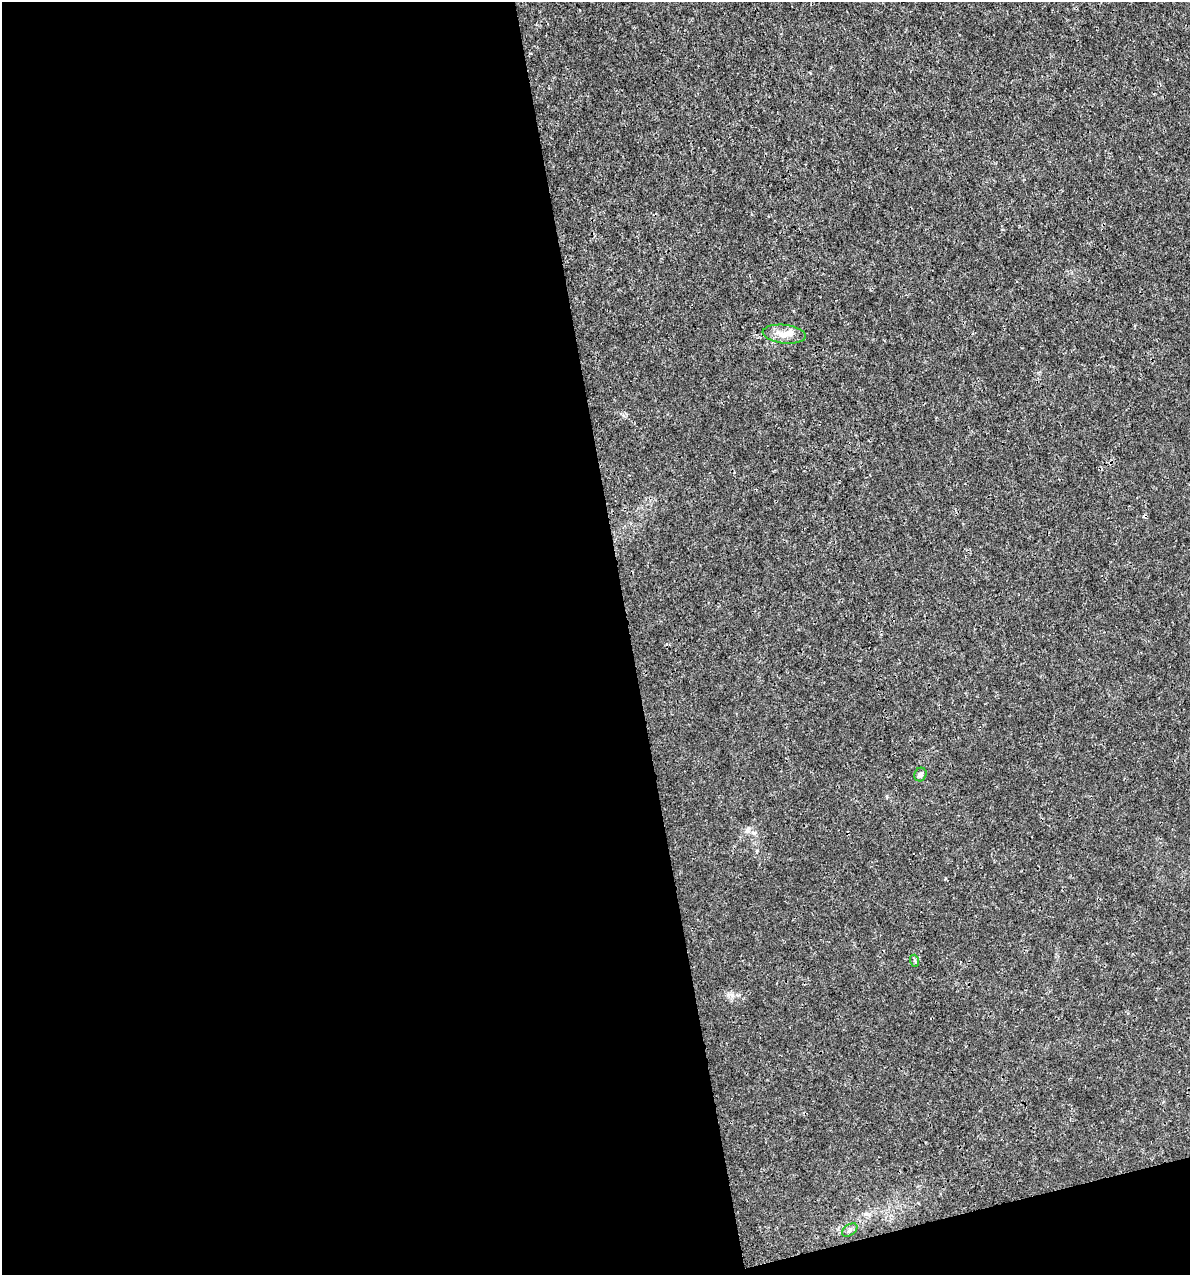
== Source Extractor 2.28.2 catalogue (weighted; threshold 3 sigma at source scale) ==
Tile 13 of 4 x 4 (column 1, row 4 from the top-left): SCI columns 92-1279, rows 1-1273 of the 4886 x 5091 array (HDU 1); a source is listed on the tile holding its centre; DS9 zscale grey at full resolution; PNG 1192 x 1277 px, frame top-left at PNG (2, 2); each listed source drawn as its Kron ellipse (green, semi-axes under 4 px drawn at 4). Shown black and unused: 55% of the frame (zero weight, under 3 of 4 exposures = <1% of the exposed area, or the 3 px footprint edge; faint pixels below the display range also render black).
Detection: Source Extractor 2.28.2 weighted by HDU 2 'WHT'; one run over the whole footprint, this tile lists its part. Background 3.56e-04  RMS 8.5e-04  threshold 0.00384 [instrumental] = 3 sigma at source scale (4.5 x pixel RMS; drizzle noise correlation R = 1.50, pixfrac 1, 0.0396/0.0396 arcsec/px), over >= 5 px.
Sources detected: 5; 1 inside a brighter listed object's ellipse — not listed separately; the other 4 listed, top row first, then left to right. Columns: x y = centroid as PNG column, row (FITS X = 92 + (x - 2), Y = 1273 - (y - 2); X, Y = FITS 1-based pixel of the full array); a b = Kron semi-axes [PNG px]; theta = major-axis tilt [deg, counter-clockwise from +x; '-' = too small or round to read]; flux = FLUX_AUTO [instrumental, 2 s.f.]
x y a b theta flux
784 334 21 9 -6 1
920 774 7 6 - 0.34
915 961 6 4 -73 0.094
850 1230 8 5 36 0.22